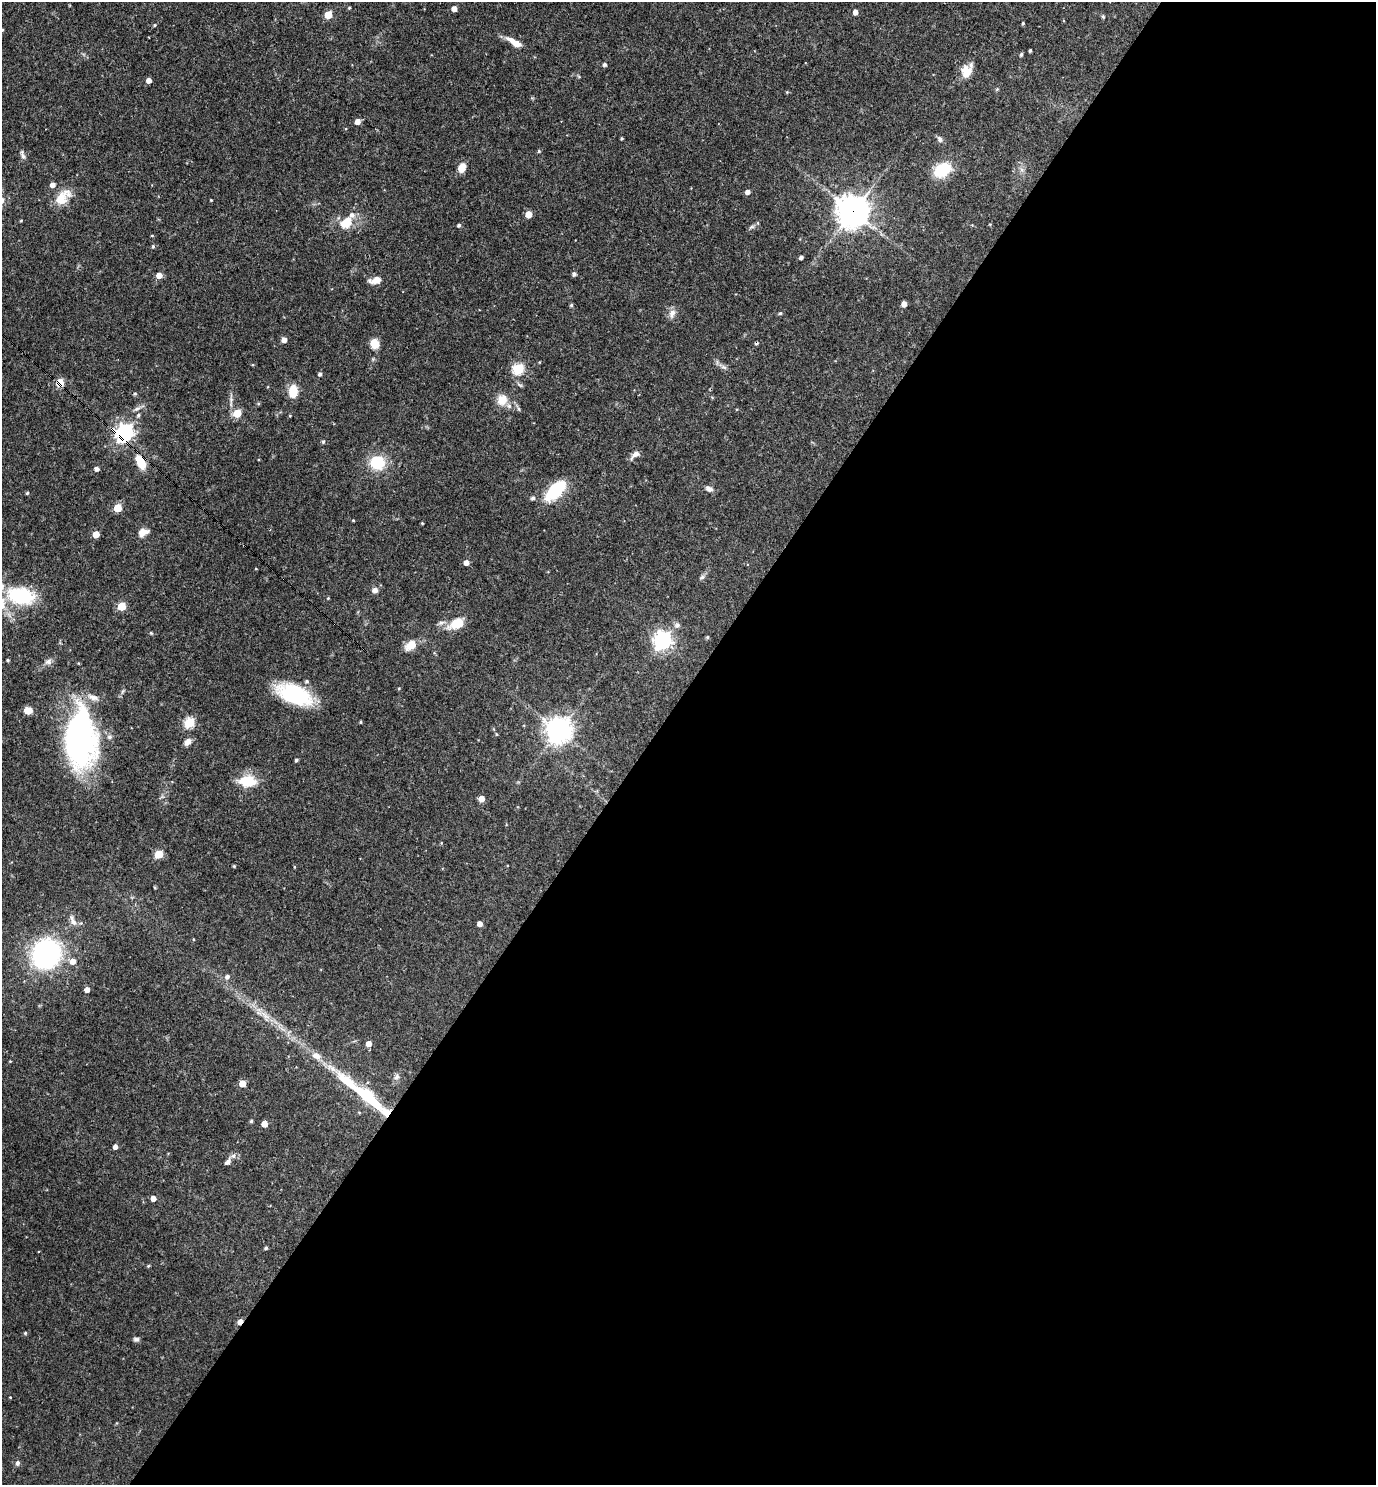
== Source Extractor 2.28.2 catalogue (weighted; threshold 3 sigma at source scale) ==
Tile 12 of 4 x 4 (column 4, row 3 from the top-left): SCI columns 4272-5645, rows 1484-2966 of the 5936 x 5932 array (HDU 1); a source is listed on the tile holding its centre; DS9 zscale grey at full resolution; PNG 1378 x 1487 px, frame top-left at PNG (2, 2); no overlay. Shown black and unused: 53% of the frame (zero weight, under 3 of 4 exposures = <1% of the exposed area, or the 3 px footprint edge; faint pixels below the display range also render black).
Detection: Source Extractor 2.28.2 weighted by HDU 2 'WHT'; one run over the whole footprint, this tile lists its part. Background 0.0538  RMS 0.0032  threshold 0.0146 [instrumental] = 3 sigma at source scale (4.5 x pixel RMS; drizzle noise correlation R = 1.50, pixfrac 1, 0.05/0.05 arcsec/px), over >= 5 px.
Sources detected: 136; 1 cosmic-ray / hot-pixel residue — not listed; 8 inside a brighter listed object's ellipse — not listed separately; the other 127 listed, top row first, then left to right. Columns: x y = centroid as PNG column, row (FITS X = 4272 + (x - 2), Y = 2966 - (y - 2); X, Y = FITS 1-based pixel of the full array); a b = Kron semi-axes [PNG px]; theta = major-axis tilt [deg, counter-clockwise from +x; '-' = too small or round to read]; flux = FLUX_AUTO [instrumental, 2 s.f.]
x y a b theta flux
349 8 4 3 - 0.4
454 9 4 4 - 2.3
855 12 4 4 - 1.8
328 15 5 5 - 8.7
1103 17 5 4 - 0.39
1023 23 4 3 - 0.41
154 25 4 3 - 0.27
2 30 4 4 - 0.39
515 43 19 7 -33 4.1
1030 50 3 3 - 0.5
1021 55 5 3 - 0.54
605 64 5 5 - 0.73
966 71 15 13 82 4.3
149 80 5 4 - 1.9
997 89 5 4 - 0.35
787 92 4 4 - 0.29
357 121 5 5 - 2.3
622 138 3 3 - 0.34
940 139 10 6 -59 0.92
539 151 5 4 - 0.37
23 155 13 5 -67 1
462 167 10 7 73 3.2
942 170 17 13 30 12
1022 170 7 4 -19 0.71
53 185 5 4 - 1.8
748 192 4 4 - 1.7
62 198 23 12 44 6.3
211 200 3 2 - 0.27
853 211 11 11 - 430
529 214 5 5 - 5.2
348 220 18 10 -80 3.5
459 225 4 4 - 0.71
751 227 9 5 26 0.75
152 236 5 3 - 0.27
153 246 5 4 - 0.46
801 257 4 3 - 0.91
574 274 4 4 - 0.87
159 275 5 5 - 3.2
376 280 11 6 14 3.7
904 304 5 4 - 2.3
571 305 5 4 - 0.5
780 313 5 4 - 0.37
672 314 13 9 76 1.9
284 340 5 4 - 2.1
374 343 8 7 - 5.7
724 367 10 5 -27 1
518 369 6 5 - 26
320 374 4 4 - 0.79
60 383 5 5 - 8.6
293 391 13 8 87 6
135 394 6 4 0 0.4
231 399 7 6 - 0.9
502 400 14 13 - 4.3
137 409 12 5 31 1.1
237 413 5 5 - 9.3
138 415 6 5 - 0.58
124 433 8 7 - 130
323 442 5 4 - 0.41
635 455 12 6 38 1.9
140 462 17 9 -62 6.1
377 462 13 11 -7 13
97 469 4 4 - 1.3
709 489 10 6 -24 1.3
556 490 25 11 45 16
27 493 4 4 - 0.42
533 498 6 5 - 0.77
117 508 5 5 - 10
353 520 3 3 - 0.29
422 523 3 3 - 0.28
143 532 9 7 24 3.6
96 534 5 5 - 4.6
466 563 5 4 - 1.9
256 569 4 2 - 0.21
702 577 7 6 - 0.79
375 590 8 7 - 1.4
21 596 24 15 -10 24
328 598 4 4 - 0.27
2 603 21 11 -85 4.7
121 606 5 5 - 11
457 623 13 8 25 9.1
677 625 7 7 - 1
151 633 6 4 -44 0.35
707 637 5 4 - 0.41
663 640 7 7 - 140
410 645 16 10 34 4
8 660 4 3 - 0.41
48 661 10 7 40 1.4
294 694 38 18 -22 23
28 710 7 6 - 4
361 722 3 3 - 0.38
189 723 5 5 - 23
559 730 9 9 - 280
496 734 4 4 - 0.35
80 738 58 30 89 87
188 742 8 6 42 2
296 760 3 3 - 0.57
247 781 16 10 -2 9.9
481 799 5 4 - 3.6
159 854 5 5 - 12
234 866 3 3 - 0.36
294 867 5 3 - 0.27
73 921 17 7 -63 2.3
480 924 4 4 - 2.1
193 939 4 3 - 0.25
46 954 21 19 53 70
73 961 6 6 - 2.3
227 977 6 5 - 1.1
87 990 4 4 - 1.8
265 1015 18 7 -40 3.2
368 1044 5 5 - 2.4
316 1056 13 8 -27 2.7
10 1061 3 3 - 0.26
397 1077 8 6 52 1.1
242 1084 5 5 - 5.1
369 1098 37 11 -40 18
251 1121 4 4 - 0.57
264 1124 5 4 - 3.9
115 1147 4 4 - 1.6
228 1162 11 7 48 1.5
153 1198 4 4 - 2.2
266 1248 5 4 - 0.44
148 1266 4 4 - 0.35
240 1322 5 4 - 2.7
25 1333 5 4 - 0.35
136 1339 7 6 - 0.81
10 1397 3 3 - 0.23
17 1463 7 6 - 0.88
Overlapping masked pixels (flux is a lower limit): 5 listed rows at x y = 853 211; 60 383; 124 433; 140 462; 240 1322
Isophote crosses this tile's border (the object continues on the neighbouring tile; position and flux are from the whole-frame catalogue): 2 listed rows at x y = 2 30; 2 603